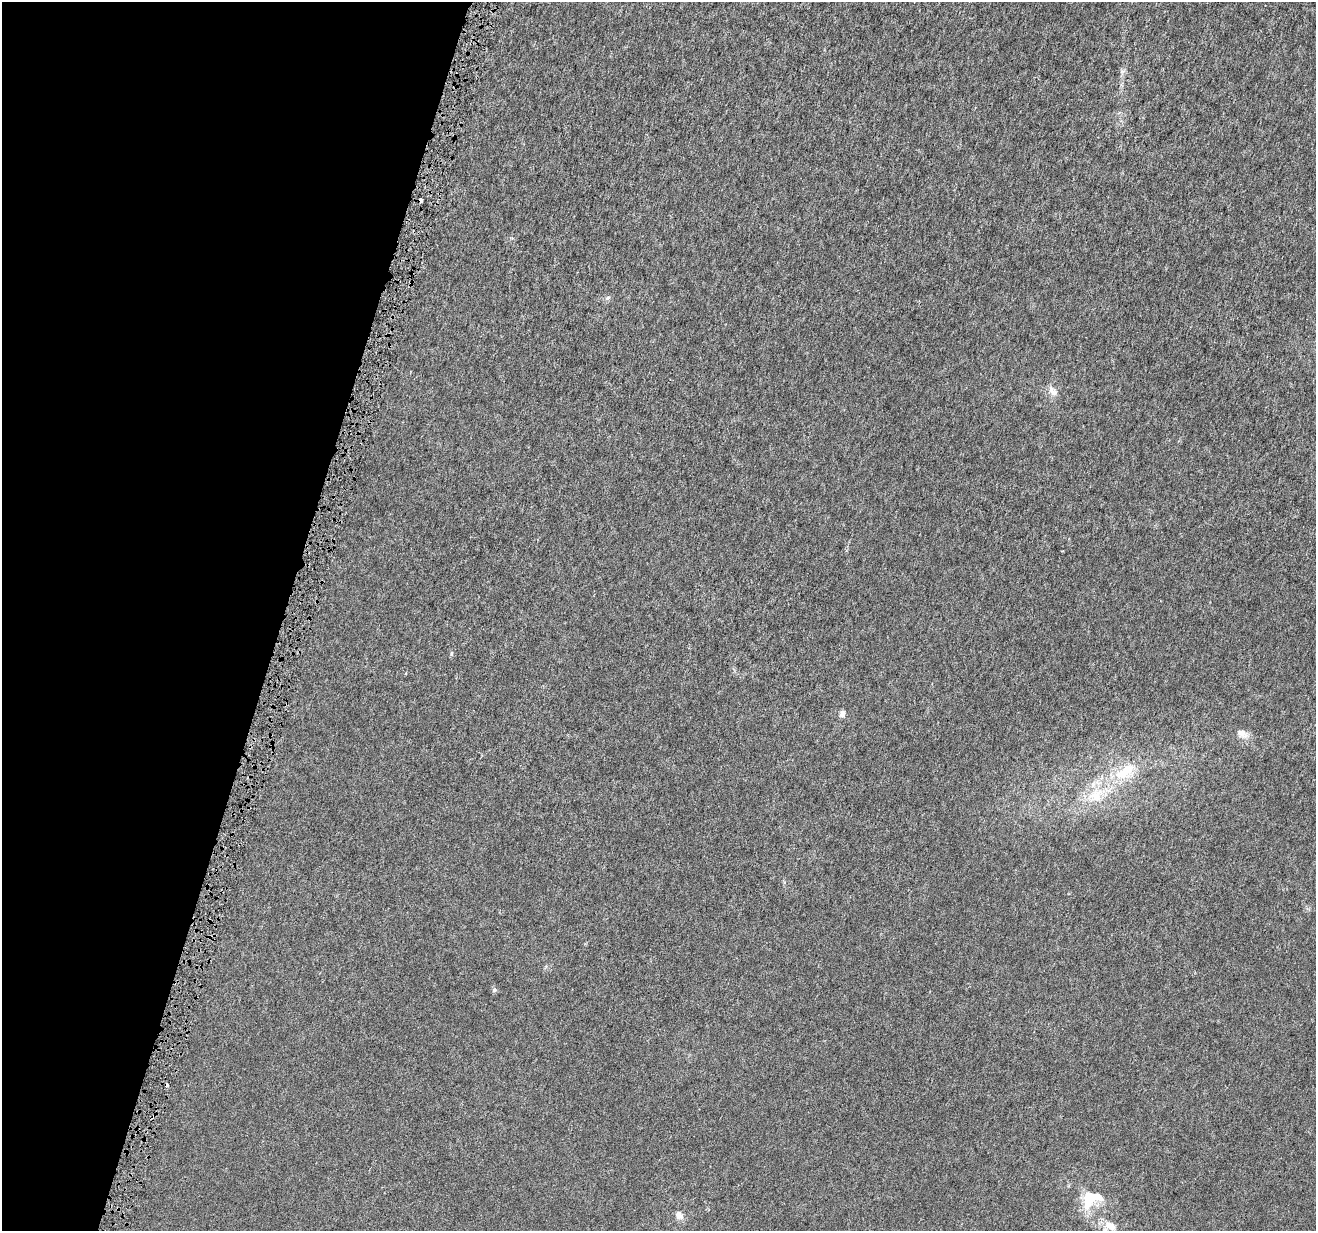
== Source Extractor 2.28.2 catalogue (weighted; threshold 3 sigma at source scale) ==
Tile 9 of 4 x 4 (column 1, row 3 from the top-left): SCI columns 12-1325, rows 1511-2739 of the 5271 x 5418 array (HDU 1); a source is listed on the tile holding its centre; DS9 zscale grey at full resolution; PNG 1318 x 1233 px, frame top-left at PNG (2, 2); no overlay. Shown black and unused: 22% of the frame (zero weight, under 4 of 8 exposures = <1% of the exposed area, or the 3 px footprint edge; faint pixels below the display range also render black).
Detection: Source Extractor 2.28.2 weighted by HDU 2 'WHT'; one run over the whole footprint, this tile lists its part. Background -1.52e-05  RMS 7.5e-04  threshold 0.00307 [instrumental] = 3 sigma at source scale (4.09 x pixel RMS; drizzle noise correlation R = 1.36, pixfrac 0.8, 0.0396/0.0396 arcsec/px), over >= 5 px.
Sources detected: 16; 1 cosmic-ray / hot-pixel residue — not listed; the other 15 listed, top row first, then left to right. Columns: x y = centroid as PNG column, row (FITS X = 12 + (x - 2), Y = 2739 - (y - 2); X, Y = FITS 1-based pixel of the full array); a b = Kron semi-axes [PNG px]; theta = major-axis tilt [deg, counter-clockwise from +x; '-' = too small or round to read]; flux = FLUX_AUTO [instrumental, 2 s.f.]
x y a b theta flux
1123 72 10 5 63 0.2
421 200 4 4 - 0.57
608 298 8 5 20 0.15
1053 391 17 9 -54 0.5
1062 551 3 2 - 0.049
451 653 6 4 89 0.093
406 673 4 3 - 0.056
842 714 8 6 70 0.26
1242 733 16 9 -27 0.63
1125 772 35 18 33 2.6
1096 795 25 19 33 2.1
494 990 6 6 - 0.15
1091 1199 31 18 25 2.6
679 1215 10 8 -43 0.49
1110 1226 18 11 -27 0.84
Overlapping masked pixels (flux is a lower limit): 1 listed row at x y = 421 200